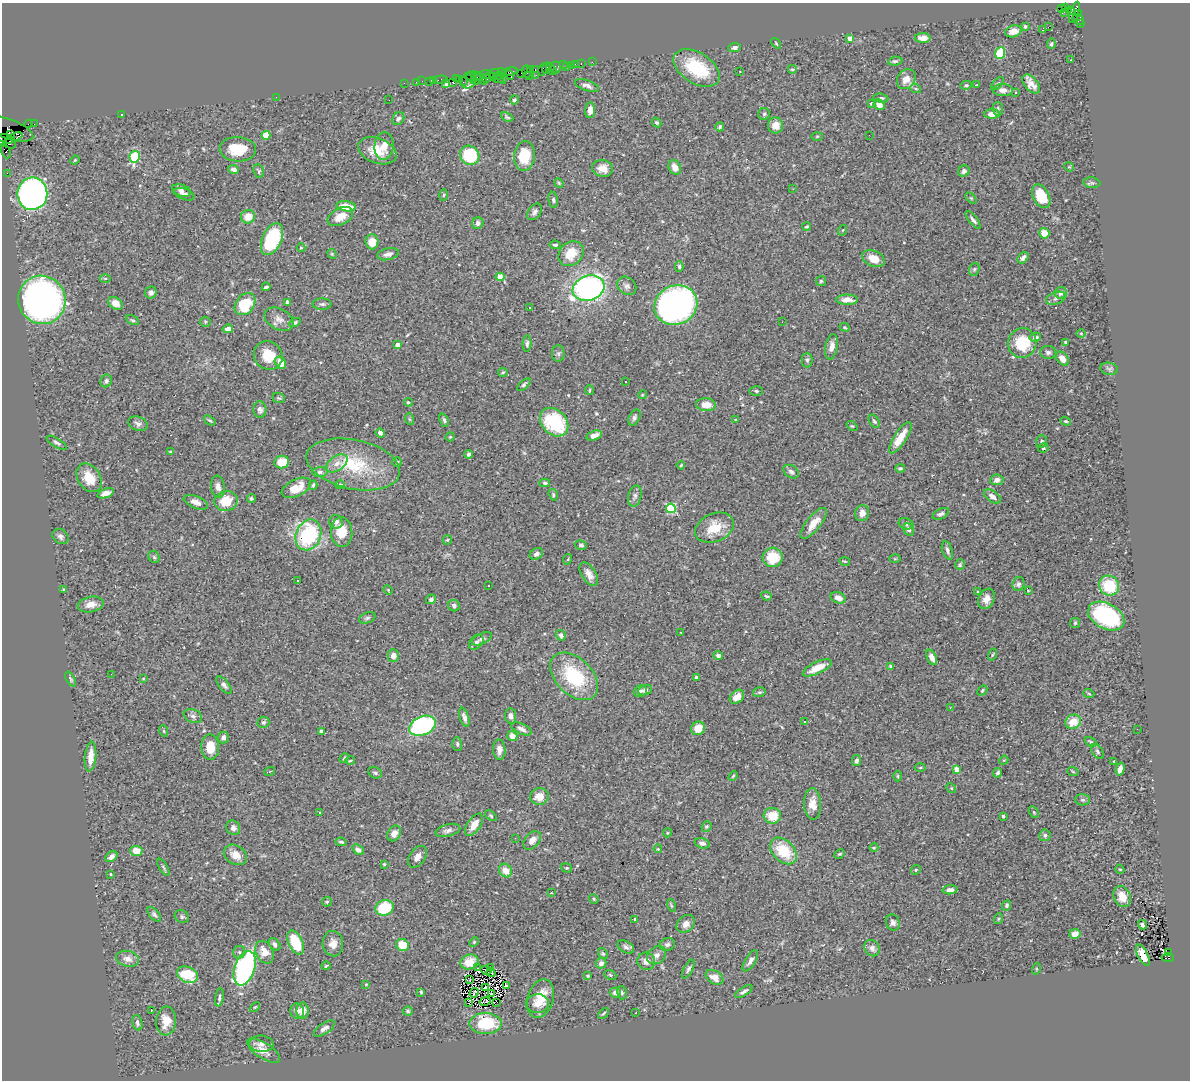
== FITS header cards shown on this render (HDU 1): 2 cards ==
NAXIS1  =                 1188
NAXIS2  =                 1078

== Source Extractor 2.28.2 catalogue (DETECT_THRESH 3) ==
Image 1188 x 1078 px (HDU 1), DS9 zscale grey, 1 PNG px = 1 image px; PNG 1192 x 1082 px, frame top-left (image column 1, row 1078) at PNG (2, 3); each listed source drawn as its Kron ellipse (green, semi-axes under 4 px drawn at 4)
Background 0.879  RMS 0.03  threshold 0.0899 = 3 sigma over >= 5 px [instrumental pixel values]
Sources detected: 446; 2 with non-positive FLUX_AUTO (blend fragments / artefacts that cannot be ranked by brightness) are neither listed nor drawn; the other 444 listed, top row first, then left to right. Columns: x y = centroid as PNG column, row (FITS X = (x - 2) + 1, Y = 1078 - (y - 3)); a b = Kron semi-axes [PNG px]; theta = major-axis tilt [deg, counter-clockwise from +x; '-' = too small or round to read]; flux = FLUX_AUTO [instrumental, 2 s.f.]
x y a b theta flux
1061 8 3 2 - 73
1065 8 3 3 - 32
1070 11 4 3 - 460
1064 12 2 2 - 16
1075 12 11 4 73 880
1079 14 3 3 - 79
1078 19 6 5 - 230
1080 24 3 2 - 42
1025 27 4 3 - 2.6
1048 27 2 2 - 440
1043 30 3 3 - 21
1013 31 8 5 16 18
850 38 4 4 - 27
923 38 8 5 0 12
776 43 6 3 -55 1.9
1051 44 5 3 - 3
735 48 6 4 7 4.7
1000 53 6 5 - 92
1070 60 2 2 - 1.3
895 61 7 4 7 4.1
592 62 2 2 - 13
581 63 3 2 - 59
575 64 2 2 - 13
563 65 3 2 - 12
571 66 3 2 - 40
551 67 3 2 - 39
566 67 2 2 - 17
547 68 6 3 69 83
555 68 6 5 - 140
697 68 25 15 -32 100
530 69 3 2 - 72
535 69 3 2 - 62
792 69 4 3 - 2.4
543 70 6 3 75 140
527 71 6 3 -74 79
552 71 3 2 - 360
740 71 2 2 - 1.7
510 72 8 3 9 210
494 73 6 2 4 320
521 73 2 2 - 46
487 75 7 3 -9 190
509 75 5 3 - 250
536 75 2 2 - 34
475 76 5 3 - 130
498 76 4 3 - 140
502 76 8 5 -82 220
529 76 4 2 - 100
471 77 5 3 - 59
493 77 4 2 - 50
456 78 3 2 - 59
486 78 4 3 - 45
460 79 2 2 - 22
476 79 6 3 42 300
481 79 7 4 -54 290
499 79 5 2 - 170
906 79 10 8 53 20
433 80 3 2 - 68
441 80 7 3 5 110
469 80 9 7 54 97
422 81 2 2 - 28
429 81 2 2 - 47
416 82 2 2 - 32
453 82 4 3 - 110
463 82 2 2 - 89
404 83 2 2 - 22
445 84 4 3 - 57
997 84 8 3 44 3.1
1031 84 11 6 -49 14
966 85 5 4 - 3.4
977 85 4 2 - 2
587 86 12 5 -19 8.2
916 89 5 3 - 2
1003 90 10 6 -2 11
1016 92 3 2 - 2.5
276 97 2 2 - 8.5
881 98 7 4 -7 4.5
389 100 2 2 - 1.6
514 100 4 4 - 3.7
871 103 3 3 - 3.7
879 105 6 5 - 12
998 109 7 5 -80 3.5
590 110 8 5 84 14
764 114 6 6 - 3.6
992 114 8 4 0 13
121 115 3 2 - 1.6
507 117 6 4 -26 3.4
398 119 7 5 59 5.1
656 123 5 4 - 3.6
29 124 4 2 - 53
34 124 2 2 - 16
775 125 8 7 - 22
720 127 4 4 - 3
8 129 27 10 -19 570
11 135 4 3 - 630
266 135 4 4 - 40
869 135 2 2 - 2
817 136 6 4 2 2.3
14 138 9 3 24 1200
6 139 9 3 -14 96
10 144 6 4 -13 840
384 146 14 9 84 22
238 149 18 12 -3 59
6 151 7 4 -68 130
377 151 20 12 -22 41
470 155 10 9 - 110
525 156 15 10 85 51
135 157 6 5 - 140
75 160 5 3 - 1.8
675 167 8 6 -64 16
1069 167 5 4 - 2.2
603 168 10 8 -12 17
234 169 5 4 - 10
259 171 7 5 -68 3.3
964 171 6 5 - 6.9
7 173 2 2 - 18
559 183 5 4 - 2.2
1092 183 8 5 -5 4.5
793 189 3 2 - 3.5
181 190 10 6 -17 7.9
32 194 16 15 - 710
184 194 11 5 -20 9.1
443 195 6 3 87 2.4
1041 196 13 8 -62 55
971 198 6 4 -44 2.7
553 200 8 4 -79 4
346 206 10 5 -6 39
535 212 9 6 53 6.7
248 217 7 6 - 23
340 217 14 8 27 28
973 220 11 3 -52 5.6
478 223 6 5 - 7.4
807 226 4 3 - 2.7
843 230 5 3 - 1.8
1044 233 5 5 - 24
272 239 17 9 66 120
372 242 7 6 - 24
555 245 6 3 -5 3.5
301 248 4 4 - 1.9
332 254 5 4 - 2.2
388 254 11 6 13 8.1
571 254 14 11 45 37
1023 258 6 4 46 7.9
874 259 12 7 -23 25
679 266 5 4 - 3.6
974 269 7 5 68 3.7
500 277 4 4 - 36
105 278 5 3 - 2.1
821 281 5 5 - 2.9
627 286 10 8 -41 8.2
266 287 4 3 - 3.5
588 288 16 12 18 550
151 293 6 5 - 6
1061 293 6 5 - 11
1056 298 10 6 20 6.7
42 300 24 23 - 960
847 300 11 5 0 17
287 302 4 3 - 6.2
115 303 8 5 -37 20
245 304 12 9 52 83
322 304 9 5 0 5
676 305 22 19 25 960
530 308 3 2 - 3.3
279 319 16 10 -27 14
133 320 7 4 -26 3
205 322 5 5 - 3
782 322 2 2 - 2.7
295 323 6 4 25 4.6
845 327 5 4 - 2.2
228 329 5 4 - 11
1081 333 4 3 - 1.7
1035 337 6 4 12 7.5
1065 342 3 3 - 2.7
1022 343 15 14 - 72
527 344 8 4 85 4.7
398 345 4 4 - 15
832 347 13 6 80 13
1048 352 8 6 -3 5.7
558 354 8 6 -90 4.8
268 355 15 13 -39 44
1062 359 8 5 -50 17
807 360 7 5 90 4.3
280 363 6 5 - 25
1109 369 9 6 -10 5.5
503 372 5 4 - 2.3
106 381 6 5 - 5.4
625 381 2 2 - 1.5
524 385 8 4 42 3.9
590 390 5 3 - 2
756 391 7 4 -3 3.4
642 395 4 3 - 1.7
279 398 6 4 -19 2.9
408 402 4 3 - 3.3
706 405 10 6 -6 23
260 410 8 6 -87 7.3
634 417 8 5 65 5.1
409 419 6 4 -70 2.4
210 420 6 3 -34 2.8
444 420 7 4 -68 4.5
736 420 3 2 - 1.9
874 421 7 4 -58 3.5
1066 421 5 4 - 2.7
554 422 16 12 -45 150
138 424 10 7 -21 7.3
852 426 6 4 -42 2.2
380 433 5 3 - 18
594 435 8 4 17 13
450 437 4 4 - 2.3
900 438 18 6 57 31
1041 442 6 5 - 4.1
57 443 11 4 -31 5.3
1043 448 5 4 - 2.7
170 451 3 2 - 1.6
469 454 4 4 - 6.6
282 462 7 6 - 38
397 462 5 5 - 2.6
337 463 12 7 34 14
353 464 47 24 -12 120
681 465 4 4 - 2.5
900 468 5 3 - 3
320 472 7 5 1 4.9
791 472 8 6 -35 5.1
89 478 15 11 -57 38
997 480 6 5 - 10
545 483 5 4 - 3.7
313 485 5 3 - 3.2
340 485 5 4 - 6.3
218 487 11 7 -81 10
296 488 16 8 26 31
106 493 9 4 18 11
553 495 6 4 -72 2.9
635 496 11 6 76 7.2
992 496 10 5 -35 10
251 499 4 4 - 3.3
226 501 11 10 - 46
196 502 13 6 -22 13
671 508 5 4 - 140
862 513 8 7 - 13
941 514 8 5 28 5.8
336 522 7 6 - 7.4
814 523 19 7 50 24
906 524 7 5 -19 4.8
714 528 20 14 23 46
909 529 6 5 - 7.5
342 532 15 10 -85 32
308 535 16 12 67 190
60 536 9 7 -39 6.5
447 540 5 4 - 2.2
581 545 6 4 -16 4.1
947 550 9 5 -71 6.4
536 554 7 5 27 7
154 557 6 5 - 3.7
773 557 10 9 - 55
568 559 5 3 - 2
895 559 5 3 - 1.9
845 561 5 3 - 2
960 565 5 4 - 2.8
589 574 13 7 -57 15
298 581 3 2 - 1.7
1018 584 7 6 - 4.9
488 586 3 2 - 2.8
1109 586 10 9 - 77
63 590 3 2 - 2
388 590 5 3 - 1.6
1028 591 3 2 - 1.3
978 592 3 2 - 2
766 596 5 3 - 2.6
838 598 8 5 -20 13
431 599 5 5 - 5.2
986 599 10 8 67 14
91 604 13 7 10 17
454 606 6 5 - 5.8
1106 616 19 12 -28 250
367 618 8 5 20 4.6
1075 623 5 5 - 2.7
681 632 4 2 - 1.3
561 635 5 4 - 6.2
482 639 11 5 27 5.6
476 642 9 6 50 6
718 655 5 4 - 5.8
992 655 6 3 71 2.1
393 656 6 5 - 13
932 657 8 5 -64 11
891 666 4 3 - 2.6
817 668 16 6 25 34
111 674 3 2 - 3.3
574 676 28 18 -44 120
696 677 3 3 - 2.3
71 679 8 4 -64 3.1
143 679 4 2 - 1.3
224 685 11 5 -51 5.7
645 690 7 5 22 9.6
982 690 6 3 48 2.7
640 691 7 5 26 6.1
759 692 6 5 - 3.4
1089 694 5 3 - 2.1
737 697 8 6 41 21
950 708 3 2 - 3.3
193 716 9 6 -23 6.6
511 716 8 5 -81 8.4
464 717 10 4 -72 7.6
805 721 3 2 - 2.5
263 722 6 5 - 3.8
1073 722 8 7 - 31
422 726 14 9 23 290
698 728 7 6 - 24
522 729 11 5 -24 8.8
1137 729 2 2 - 4.6
164 731 6 3 -71 1.7
321 731 4 4 - 4.3
512 736 5 5 - 14
223 737 6 5 - 6.2
1091 742 6 4 -31 2.8
457 744 6 5 - 4
210 747 12 9 -88 33
499 750 10 6 -87 12
1097 751 8 5 -56 4.3
91 757 15 5 84 26
344 758 5 4 - 2.4
350 760 4 2 - 2.3
1004 760 5 4 - 1.8
856 761 5 4 - 5.6
1114 761 3 3 - 1.8
920 767 5 3 - 2.2
956 769 4 3 - 28
1120 769 6 4 75 10
270 771 5 3 - 1.9
1073 772 6 3 -20 2.2
375 773 7 5 -28 4.7
998 773 5 4 - 3.6
733 776 5 3 - 2.1
898 776 5 3 - 2.1
951 788 5 4 - 2.4
539 797 9 8 - 22
1083 800 7 5 0 4.3
813 804 16 8 -87 19
319 812 2 2 - 1.4
1034 812 6 4 -58 2.4
491 816 7 4 -42 3
772 816 8 8 - 36
1003 816 3 3 - 3.6
474 825 13 6 55 20
706 826 5 5 - 3
233 828 7 6 - 6.4
448 830 13 6 14 8.1
394 833 8 6 56 12
667 833 4 3 - 2
1045 835 6 5 - 5.4
515 838 2 2 - 5.1
532 840 11 7 50 14
341 842 5 3 - 3.4
702 843 8 5 -17 6.8
874 847 4 3 - 1.7
658 849 4 3 - 1.7
358 850 6 4 -34 8.1
136 851 6 5 - 24
783 851 16 10 -43 74
839 854 6 4 26 2.4
235 855 12 9 -32 20
111 857 6 5 - 12
417 857 12 7 55 13
384 864 3 3 - 2
163 867 9 3 -58 3.4
566 868 6 4 -17 3
1120 869 5 4 - 2
916 870 5 4 - 2.7
505 871 7 6 - 23
110 874 4 2 - 1.5
950 890 7 4 4 9.2
551 893 3 2 - 1.3
1122 896 11 8 -67 27
594 899 5 4 - 2.3
327 902 5 4 - 2.3
671 905 6 4 -71 2.3
1007 905 5 4 - 3.7
384 908 9 7 20 86
154 914 8 5 -51 4.7
182 917 7 6 - 4.7
635 919 3 3 - 2.9
998 919 5 3 - 2.1
893 922 8 7 - 6
686 924 10 8 42 13
1142 925 5 4 - 6
1075 934 5 5 - 16
296 942 13 7 -65 83
474 942 5 4 - 2.3
275 944 7 5 -48 6.1
333 944 13 10 -86 17
667 944 8 6 16 5.1
402 945 6 6 - 41
626 947 9 5 -31 5.2
872 948 9 7 -51 7.6
239 952 6 6 - 5.3
265 952 12 8 -62 25
1169 952 3 2 - 74
603 954 6 4 -52 2.9
657 955 10 8 38 9.7
1143 955 11 5 -64 21
1168 958 6 4 0 550
128 959 11 8 -14 12
646 961 9 8 - 14
750 961 12 5 58 8.5
469 962 9 7 22 20
601 963 5 5 - 7.6
326 966 4 3 - 2.3
245 968 18 10 71 420
477 968 2 2 - 1
490 968 3 2 - 2.1
688 969 10 4 62 5.2
1036 969 6 4 72 2.1
486 970 5 2 - 5
491 973 4 2 - 0.41
187 975 11 7 -23 78
610 975 6 4 -22 2.4
588 976 4 3 - 2.1
714 977 9 6 -31 17
470 980 3 2 - 1.2
366 984 4 4 - 1.9
506 986 4 3 - 9.4
485 988 4 2 - 0.41
421 992 4 3 - 2.2
615 992 5 5 - 9.2
744 992 10 4 33 6.1
474 993 5 2 - 1.4
622 993 6 5 - 4.3
491 994 4 2 - 1.5
219 997 9 4 80 4.6
540 998 20 13 74 40
485 1001 5 2 - 0.82
497 1002 3 2 - 1
469 1003 2 2 - 3.7
538 1004 11 9 0 17
255 1007 6 4 43 2.4
151 1011 3 2 - 21
297 1011 8 6 -66 11
303 1011 8 6 88 17
408 1011 5 4 - 3.3
603 1013 6 2 45 2.2
636 1013 3 2 - 4.4
166 1021 14 10 85 28
137 1023 8 5 -77 5.1
485 1024 16 10 0 90
324 1028 12 5 33 8.5
261 1044 12 8 -6 11
263 1050 19 8 -32 25
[2 non-positive-flux detections neither listed nor drawn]